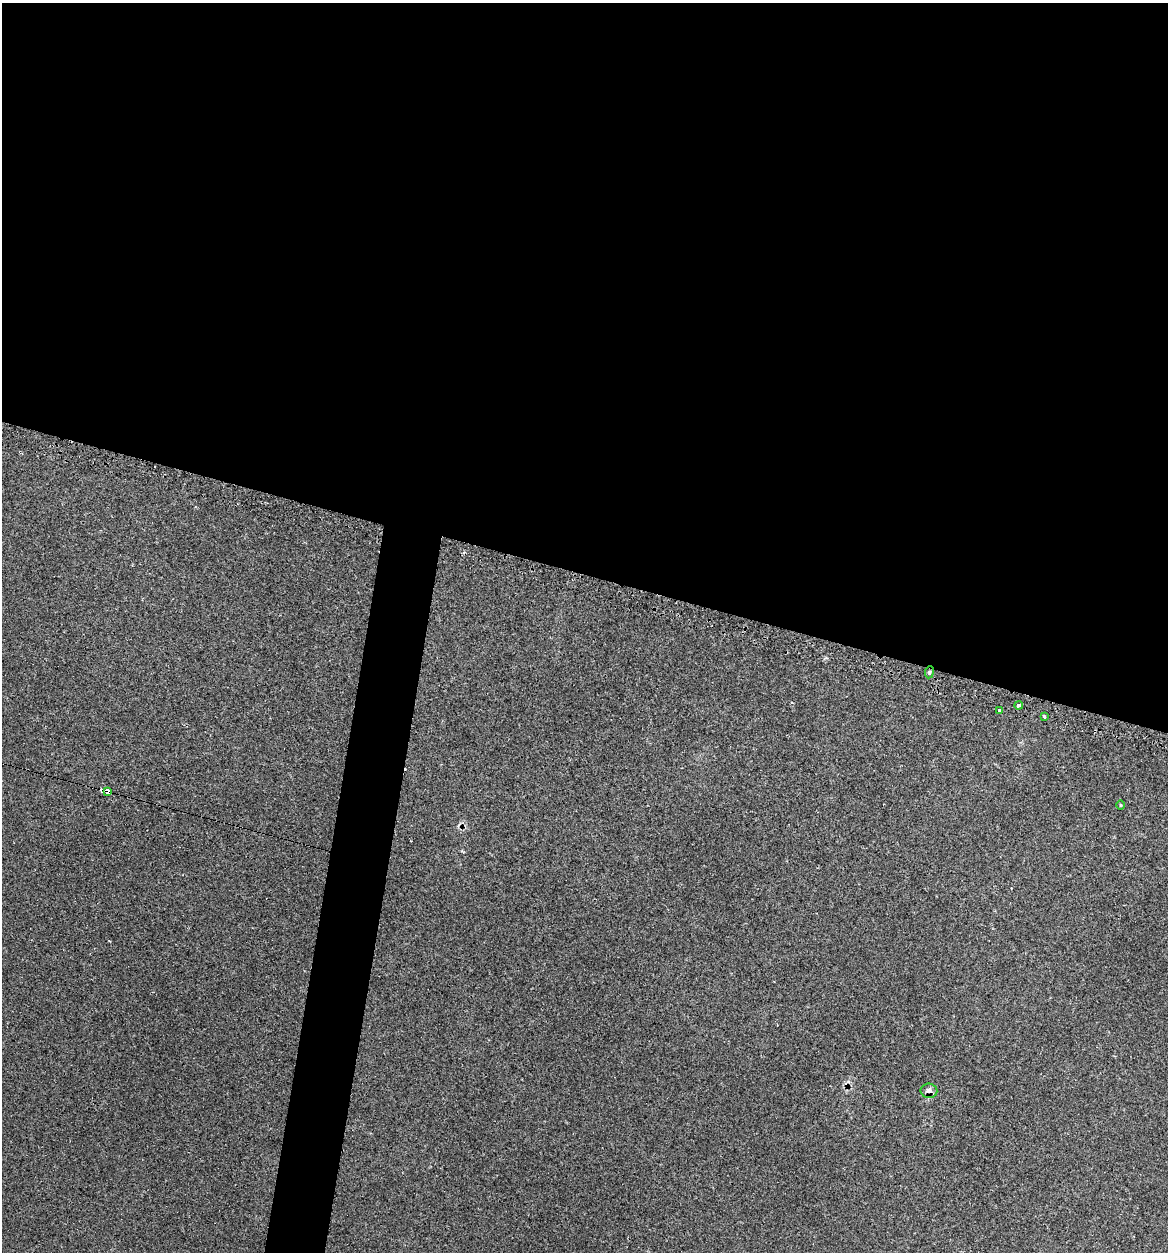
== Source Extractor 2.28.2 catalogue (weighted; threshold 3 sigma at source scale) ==
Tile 3 of 4 x 4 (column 3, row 1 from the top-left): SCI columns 2455-3620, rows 3783-5032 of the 5031 x 5032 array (HDU 1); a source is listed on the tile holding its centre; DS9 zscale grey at full resolution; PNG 1170 x 1254 px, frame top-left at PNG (2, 3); each listed source drawn as its Kron ellipse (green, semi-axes under 4 px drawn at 4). Shown black and unused: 49% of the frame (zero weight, under 2 of 3 exposures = <1% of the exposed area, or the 3 px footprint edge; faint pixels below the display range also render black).
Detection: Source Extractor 2.28.2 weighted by HDU 2 'WHT'; one run over the whole footprint, this tile lists its part. Background 0.0666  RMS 0.0054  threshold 0.0243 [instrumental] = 3 sigma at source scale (4.5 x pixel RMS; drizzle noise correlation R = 1.50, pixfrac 1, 0.05/0.05 arcsec/px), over >= 5 px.
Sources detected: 10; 3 cosmic-ray / hot-pixel residue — neither listed nor drawn; the other 7 listed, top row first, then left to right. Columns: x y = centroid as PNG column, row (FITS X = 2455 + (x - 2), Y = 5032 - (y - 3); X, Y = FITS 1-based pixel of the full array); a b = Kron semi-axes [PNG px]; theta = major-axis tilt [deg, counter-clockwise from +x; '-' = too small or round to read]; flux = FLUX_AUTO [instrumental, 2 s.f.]
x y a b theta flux
929 672 6 4 83 0.97
1019 705 4 3 - 4.4
1000 710 3 3 - 2.2
1044 717 3 3 - 1.2
108 792 4 3 - 40
1120 805 5 3 - 0.49
929 1091 8 7 - 2.6
Overlapping masked pixels (flux is a lower limit): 3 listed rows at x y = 1019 705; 108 792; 929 1091